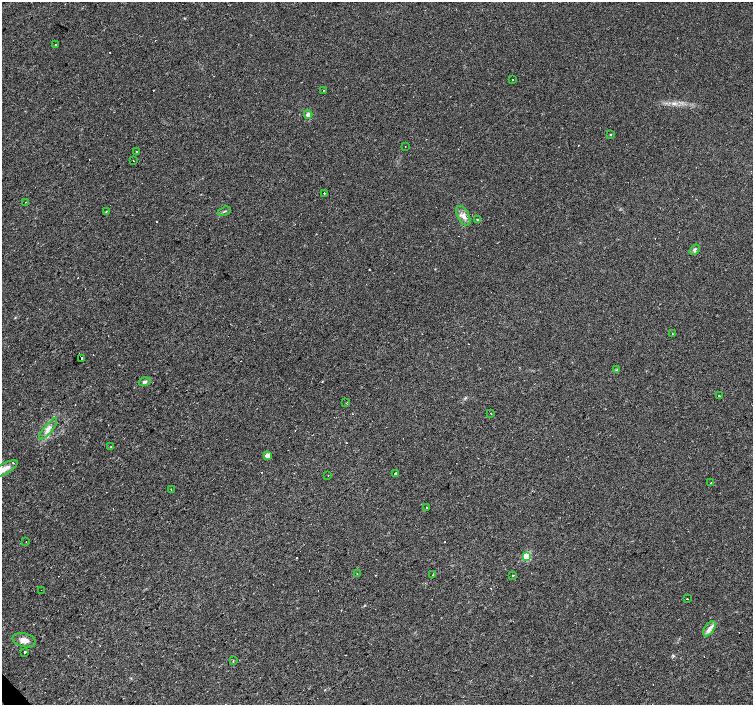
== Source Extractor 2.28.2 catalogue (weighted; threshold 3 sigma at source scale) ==
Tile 7 of 4 x 4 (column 3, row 2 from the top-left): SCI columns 3003-4504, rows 2955-4359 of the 6008 x 5969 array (HDU 1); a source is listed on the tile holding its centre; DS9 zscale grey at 2 x 2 block average (1 PNG px = mean of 2 x 2 image px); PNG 755 x 707 px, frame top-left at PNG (2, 2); each listed source drawn as its Kron ellipse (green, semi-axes under 4 px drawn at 4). Shown black and unused: <1% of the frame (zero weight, under 2 of 3 exposures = <1% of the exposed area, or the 3 px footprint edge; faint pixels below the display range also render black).
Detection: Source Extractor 2.28.2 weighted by HDU 2 'WHT'; one run over the whole footprint, this tile lists its part. Background 0.0312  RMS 0.0061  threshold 0.0272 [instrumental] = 3 sigma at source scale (4.5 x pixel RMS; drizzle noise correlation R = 1.50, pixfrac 1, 0.0396/0.0396 arcsec/px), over >= 5 px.
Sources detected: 59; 16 cosmic-ray / hot-pixel residue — neither listed nor drawn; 1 inside a brighter listed object's ellipse — not listed separately; the other 42 listed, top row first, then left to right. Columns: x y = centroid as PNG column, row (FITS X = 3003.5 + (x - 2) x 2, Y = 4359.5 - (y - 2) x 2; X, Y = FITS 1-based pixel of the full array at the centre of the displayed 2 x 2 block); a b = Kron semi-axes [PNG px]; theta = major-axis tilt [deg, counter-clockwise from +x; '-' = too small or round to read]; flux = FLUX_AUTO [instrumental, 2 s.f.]
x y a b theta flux
55 45 2 2 - 1.2
512 79 2 2 - 2.4
323 90 2 2 - 0.47
308 114 4 4 - 4.8
610 134 2 2 - 2.6
405 146 2 2 - 0.44
137 152 2 2 - 5.9
134 161 2 2 - 0.54
324 193 2 2 - 0.93
26 202 2 2 - 0.73
106 211 3 2 - 0.72
225 211 6 2 22 1.4
463 216 11 5 -64 7.9
477 220 2 2 - 3.5
694 250 6 4 55 2.6
672 333 2 2 - 0.61
81 358 2 2 - 27
616 370 3 2 - 1
145 382 6 4 17 2.8
719 396 2 2 - 14
346 403 2 2 - 0.74
491 413 2 2 - 1.1
48 429 13 4 51 7.4
111 446 2 2 - 4.5
267 455 3 2 - 20
4 469 15 5 28 11
395 473 2 2 - 26
328 475 2 2 - 0.63
711 482 2 2 - 1.1
171 489 2 2 - 0.62
427 507 2 2 - 7.9
26 541 2 2 - 0.62
527 556 3 3 - 72
357 574 2 2 - 2.1
433 575 3 2 - 2.8
513 575 2 2 - 7.5
41 590 2 2 - 0.52
687 599 2 2 - 3
709 629 9 4 56 6.2
24 640 12 6 -14 9.4
25 652 3 2 - 1.5
233 660 2 2 - 1.1
Isophote crosses this tile's border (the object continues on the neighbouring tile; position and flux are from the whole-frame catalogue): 1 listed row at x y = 4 469
Diffuse or blended objects may show on this block-average render without a row.